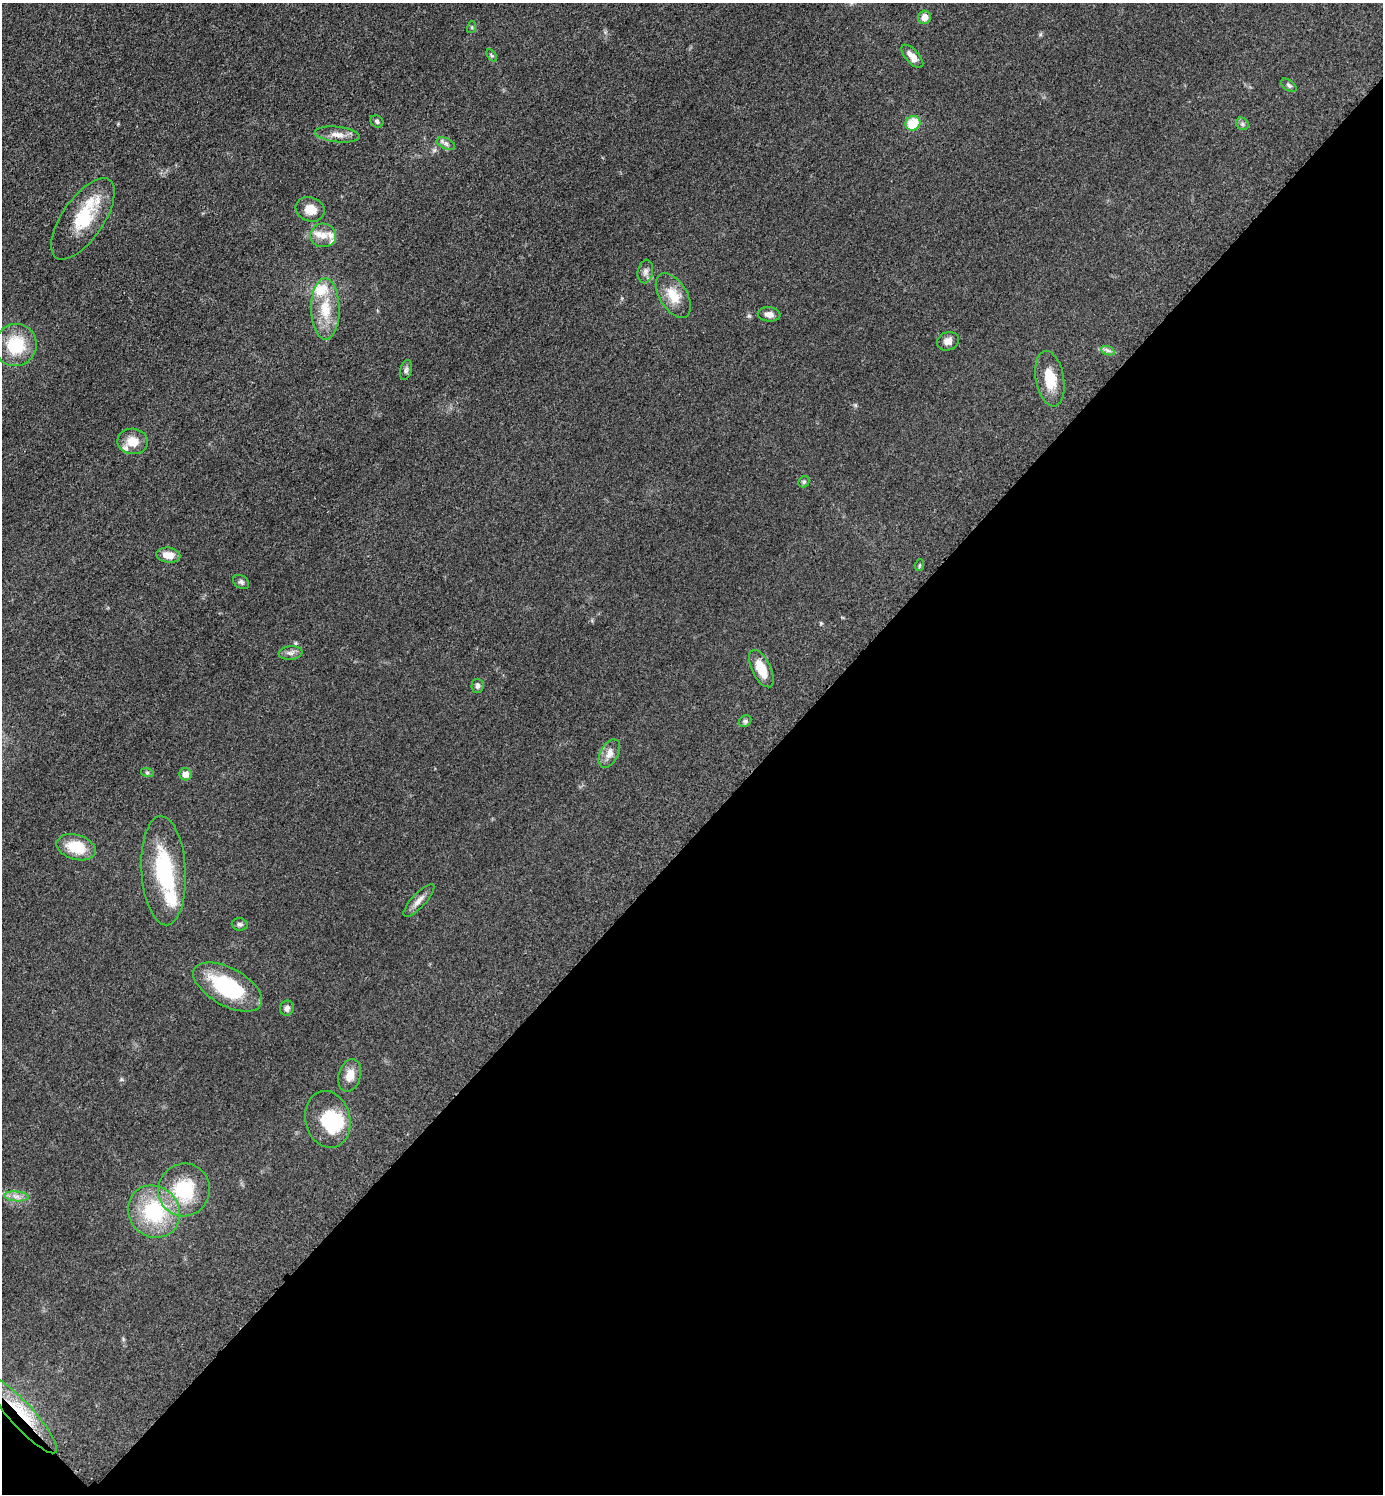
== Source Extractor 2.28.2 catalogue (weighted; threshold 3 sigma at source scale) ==
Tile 15 of 4 x 4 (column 3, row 4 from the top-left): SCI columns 2973-4353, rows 21-1512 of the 6048 x 6047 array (HDU 1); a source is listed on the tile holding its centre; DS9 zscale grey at full resolution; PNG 1385 x 1496 px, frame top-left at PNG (2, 3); each listed source drawn as its Kron ellipse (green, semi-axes under 4 px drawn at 4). Shown black and unused: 45% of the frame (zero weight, under 3 of 5 exposures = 4% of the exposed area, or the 3 px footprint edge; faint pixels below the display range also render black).
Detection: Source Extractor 2.28.2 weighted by HDU 2 'WHT'; one run over the whole footprint, this tile lists its part. Background 0.0497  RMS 0.0055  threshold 0.0245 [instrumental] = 3 sigma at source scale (4.5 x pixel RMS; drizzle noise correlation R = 1.50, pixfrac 1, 0.05/0.05 arcsec/px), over >= 5 px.
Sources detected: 53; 2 inside a brighter object's white glare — neither listed nor drawn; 5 inside a brighter listed object's ellipse — not listed separately; the other 46 listed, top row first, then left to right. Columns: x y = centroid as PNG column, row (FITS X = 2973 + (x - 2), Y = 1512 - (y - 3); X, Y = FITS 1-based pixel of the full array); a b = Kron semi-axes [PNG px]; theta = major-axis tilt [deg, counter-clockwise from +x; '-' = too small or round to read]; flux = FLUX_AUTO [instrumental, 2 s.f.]
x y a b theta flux
924 17 7 6 - 4.7
472 27 6 4 72 0.64
492 56 7 4 -57 0.91
912 56 14 6 -48 4.3
1289 85 9 5 -37 1.2
377 121 7 5 -34 1.3
913 123 7 7 - 16
1242 124 7 5 -47 1.2
337 134 22 7 -6 4.9
446 144 10 5 -23 1.6
310 209 15 12 -19 6.6
83 219 47 20 55 27
323 235 13 12 - 5.7
645 272 12 7 78 2.6
673 295 25 14 -59 11
325 309 31 14 -89 16
769 314 11 7 -5 3
948 341 11 9 22 3.5
16 345 21 21 - 23
1108 351 7 4 -20 1.3
406 370 10 6 75 1.5
1050 379 28 14 -80 13
133 441 15 12 -6 7.8
804 482 6 5 - 0.89
168 555 12 7 -7 5.5
920 565 6 3 70 0.66
241 582 8 6 -30 1.3
290 653 12 6 7 2.3
761 669 20 9 -64 10
477 686 7 6 - 1.6
745 721 6 5 - 1
609 754 15 9 63 4.4
147 772 6 4 -19 0.77
186 774 6 6 - 4.6
76 847 20 12 -17 15
164 871 55 22 -87 42
419 900 21 7 47 3.8
240 924 8 6 -6 1.4
228 987 38 19 -29 40
287 1008 7 7 - 1.8
350 1075 17 11 74 6.4
328 1119 29 22 -76 24
184 1190 26 25 - 31
16 1196 12 5 -5 2.6
154 1212 27 25 -44 40
22 1415 50 12 -48 25
Overlapping masked pixels (flux is a lower limit): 1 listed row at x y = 22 1415